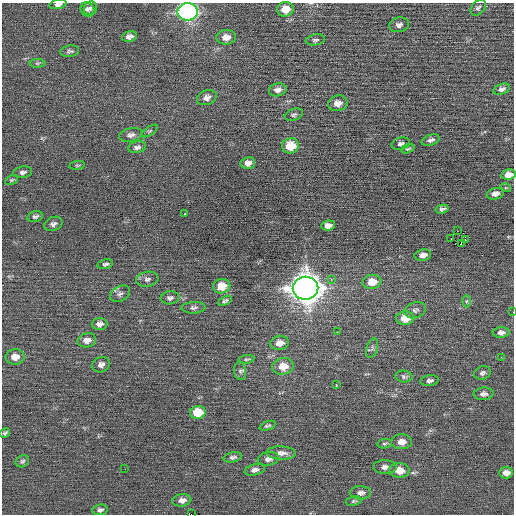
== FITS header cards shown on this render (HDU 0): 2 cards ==
NAXIS1  =                  512 / Axis length
NAXIS2  =                  512 / Axis length

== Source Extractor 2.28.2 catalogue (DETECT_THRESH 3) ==
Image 512 x 512 px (HDU 0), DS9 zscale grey, 1 PNG px = 1 image px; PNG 516 x 516 px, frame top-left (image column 1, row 512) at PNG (2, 3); each listed source drawn as its Kron ellipse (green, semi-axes under 4 px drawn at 4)
Background 0.0253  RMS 0.69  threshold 2.07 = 3 sigma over >= 5 px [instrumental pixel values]
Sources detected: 91; all 91 listed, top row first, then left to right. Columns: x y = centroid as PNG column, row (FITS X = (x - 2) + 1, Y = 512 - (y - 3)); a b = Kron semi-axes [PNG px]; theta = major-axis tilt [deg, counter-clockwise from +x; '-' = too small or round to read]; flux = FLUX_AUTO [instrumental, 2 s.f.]
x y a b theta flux
58 4 8 4 11 150
90 8 7 6 - 110
478 8 9 6 47 120
87 9 7 6 - 150
285 9 8 7 - 640
187 12 10 8 2 14000
399 25 10 7 11 180
129 36 7 5 14 190
226 37 9 7 3 360
315 40 10 5 9 110
70 51 9 5 9 120
37 63 8 4 0 74
501 89 9 5 17 170
278 90 9 6 12 200
207 98 10 7 21 220
338 103 10 8 18 350
294 115 9 5 20 110
150 131 9 3 34 73
131 135 12 6 12 190
431 140 9 5 19 140
401 144 9 6 13 160
290 146 8 7 - 1200
137 147 9 6 11 150
408 149 7 4 18 68
248 163 7 6 - 240
77 165 8 4 8 63
23 172 9 5 8 130
508 175 7 5 10 410
11 180 7 4 26 68
506 188 5 3 - 45
495 194 9 5 14 250
442 209 7 4 14 130
185 214 3 2 - 290
35 216 8 5 14 110
53 224 9 6 22 150
328 225 7 5 7 240
457 231 2 2 - 32
451 238 2 2 - 310
465 240 3 2 - 130
461 244 2 2 - 31
423 255 8 5 10 250
105 264 8 4 11 100
147 279 11 7 10 180
331 279 3 3 - 76
372 282 9 7 9 710
222 286 9 7 12 770
305 288 13 11 1 63000
120 294 11 7 30 180
170 298 9 6 7 140
225 301 7 4 28 100
466 301 6 4 89 72
193 308 12 6 3 140
415 310 11 7 19 180
513 312 2 2 - 32
405 318 9 7 5 860
99 324 8 6 2 200
337 332 2 2 - 68
501 332 8 5 2 160
87 340 9 7 12 290
280 343 9 7 11 410
372 348 10 5 72 120
15 357 9 8 - 470
501 357 3 2 - 37
246 359 8 4 7 74
101 365 9 7 26 180
283 366 11 8 9 740
240 371 9 6 -80 130
482 373 8 6 17 130
404 377 8 6 -7 110
430 381 9 5 7 130
336 385 3 2 - 220
484 394 10 6 6 190
198 412 8 6 10 1100
268 426 8 3 20 79
5 433 5 4 - 83
402 442 10 7 0 380
385 444 7 4 8 82
281 453 14 6 -2 320
233 457 9 5 12 130
268 459 10 6 8 220
22 461 7 5 34 92
385 467 11 7 -2 220
125 469 2 2 - 26
255 470 10 5 14 190
399 470 10 7 -2 590
506 473 7 6 - 260
360 493 10 6 -1 190
182 500 9 6 8 280
354 501 8 4 10 82
100 510 7 5 8 130
191 514 2 2 - 190
At the frame edge (FLAGS 8, measured only in part): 6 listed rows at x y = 58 4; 285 9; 187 12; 508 175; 513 312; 191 514